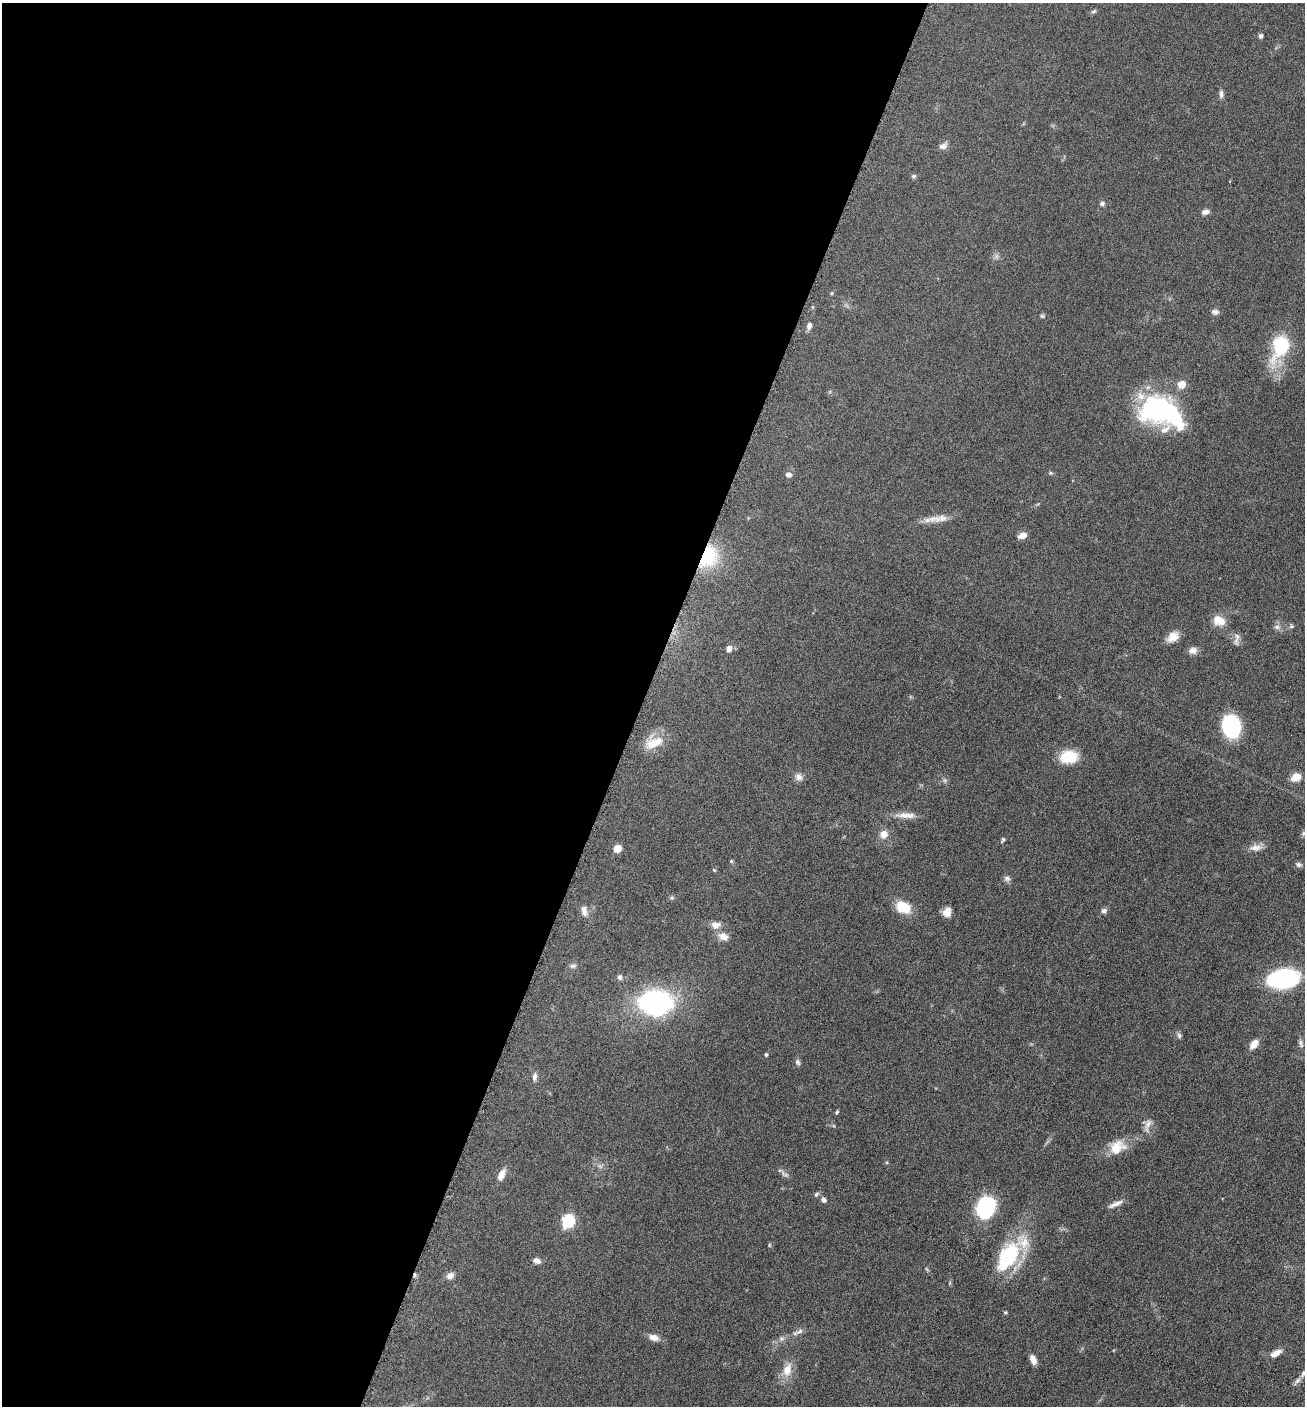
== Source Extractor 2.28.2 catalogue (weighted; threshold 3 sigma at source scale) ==
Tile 5 of 4 x 4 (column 1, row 2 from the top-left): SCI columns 286-1588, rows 2814-4217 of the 5650 x 5633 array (HDU 1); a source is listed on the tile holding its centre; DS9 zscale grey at full resolution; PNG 1307 x 1408 px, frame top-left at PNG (2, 3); no overlay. Shown black and unused: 49% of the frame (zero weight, under 6 of 12 exposures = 1% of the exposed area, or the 3 px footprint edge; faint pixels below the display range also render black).
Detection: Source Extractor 2.28.2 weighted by HDU 2 'WHT'; one run over the whole footprint, this tile lists its part. Background 0.088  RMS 0.0039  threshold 0.0158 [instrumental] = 3 sigma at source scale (4.09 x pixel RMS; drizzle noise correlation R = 1.36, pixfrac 0.8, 0.05/0.05 arcsec/px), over >= 5 px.
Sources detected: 91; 1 too faint to see at this stretch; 2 inside a brighter object's white glare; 1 cosmic-ray / hot-pixel residue — not listed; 7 inside a brighter listed object's ellipse — not listed separately; the other 80 listed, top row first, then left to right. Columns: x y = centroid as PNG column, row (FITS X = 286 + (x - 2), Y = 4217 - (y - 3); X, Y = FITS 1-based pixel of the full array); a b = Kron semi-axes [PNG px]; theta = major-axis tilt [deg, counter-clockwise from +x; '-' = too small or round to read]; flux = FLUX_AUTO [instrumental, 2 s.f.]
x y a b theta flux
1094 11 7 5 28 0.68
1261 36 5 5 - 0.9
1221 94 12 5 -88 1.2
943 146 12 8 31 1.6
913 176 6 5 - 0.64
1102 204 6 6 - 0.87
1205 212 9 6 17 1.6
832 293 6 3 71 0.36
1215 312 9 6 -5 1.2
1042 316 5 5 - 0.55
809 326 9 6 75 1.5
1280 346 26 16 70 25
1159 408 40 36 -5 48
1050 473 5 5 - 0.49
788 475 7 5 -11 1.4
941 518 39 8 8 4.5
1023 535 9 6 19 2.7
708 556 23 19 61 21
1221 621 16 11 24 3.9
1291 626 7 5 20 0.68
1277 627 9 6 0 1.2
1237 636 20 6 -88 1.6
1173 637 14 10 35 3.9
729 649 7 6 - 1.8
1193 650 11 9 7 2
1231 726 19 15 -77 31
653 743 23 20 34 7.5
1068 757 18 12 4 11
799 777 11 9 -37 1.8
1296 777 11 8 24 3.7
906 815 28 8 -2 3.7
884 834 12 10 73 2.9
1303 834 7 5 80 0.57
1003 840 8 4 66 0.64
1256 848 18 8 2 2.6
617 849 8 7 - 3.1
731 861 5 4 - 0.4
1299 865 8 6 -11 0.94
714 870 6 3 -44 0.38
1007 878 9 7 -17 1.1
672 898 6 4 0 0.56
903 907 16 11 -19 9.2
584 911 14 7 -80 2.2
1104 911 7 6 - 1.2
947 912 10 8 69 3.4
716 925 13 9 9 2.5
723 937 14 9 -25 2.9
573 966 9 6 11 1
620 977 8 6 -87 0.96
1283 979 21 13 10 60
656 1003 25 19 -3 69
1179 1035 9 5 -66 0.84
1301 1043 11 6 -73 1.1
1254 1044 11 7 51 3.3
766 1055 4 4 - 0.66
797 1062 9 6 -68 0.91
534 1077 10 6 84 1.5
837 1112 6 4 58 0.49
1147 1125 20 10 79 3
1117 1147 22 17 26 7
600 1166 7 5 -44 0.85
784 1174 15 5 -39 1.2
501 1175 14 7 63 3.1
816 1194 7 5 41 0.7
824 1200 7 6 - 1.1
1115 1204 20 5 24 2.1
988 1205 23 17 22 21
567 1221 7 6 - 45
769 1245 6 4 -89 0.41
1010 1255 38 26 62 22
537 1261 9 6 -20 1.5
450 1276 10 7 28 1.8
1005 1313 5 3 - 0.4
800 1331 13 6 28 1.5
654 1337 14 8 -16 2.5
781 1338 7 7 - 1.1
1276 1353 14 7 30 2.9
1033 1360 11 6 -69 2.5
787 1370 19 12 72 5.3
1303 1373 12 6 51 1.3
Overlapping masked pixels (flux is a lower limit): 1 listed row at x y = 708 556
Isophote crosses this tile's border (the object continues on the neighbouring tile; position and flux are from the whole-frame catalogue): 1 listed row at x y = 1303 1373